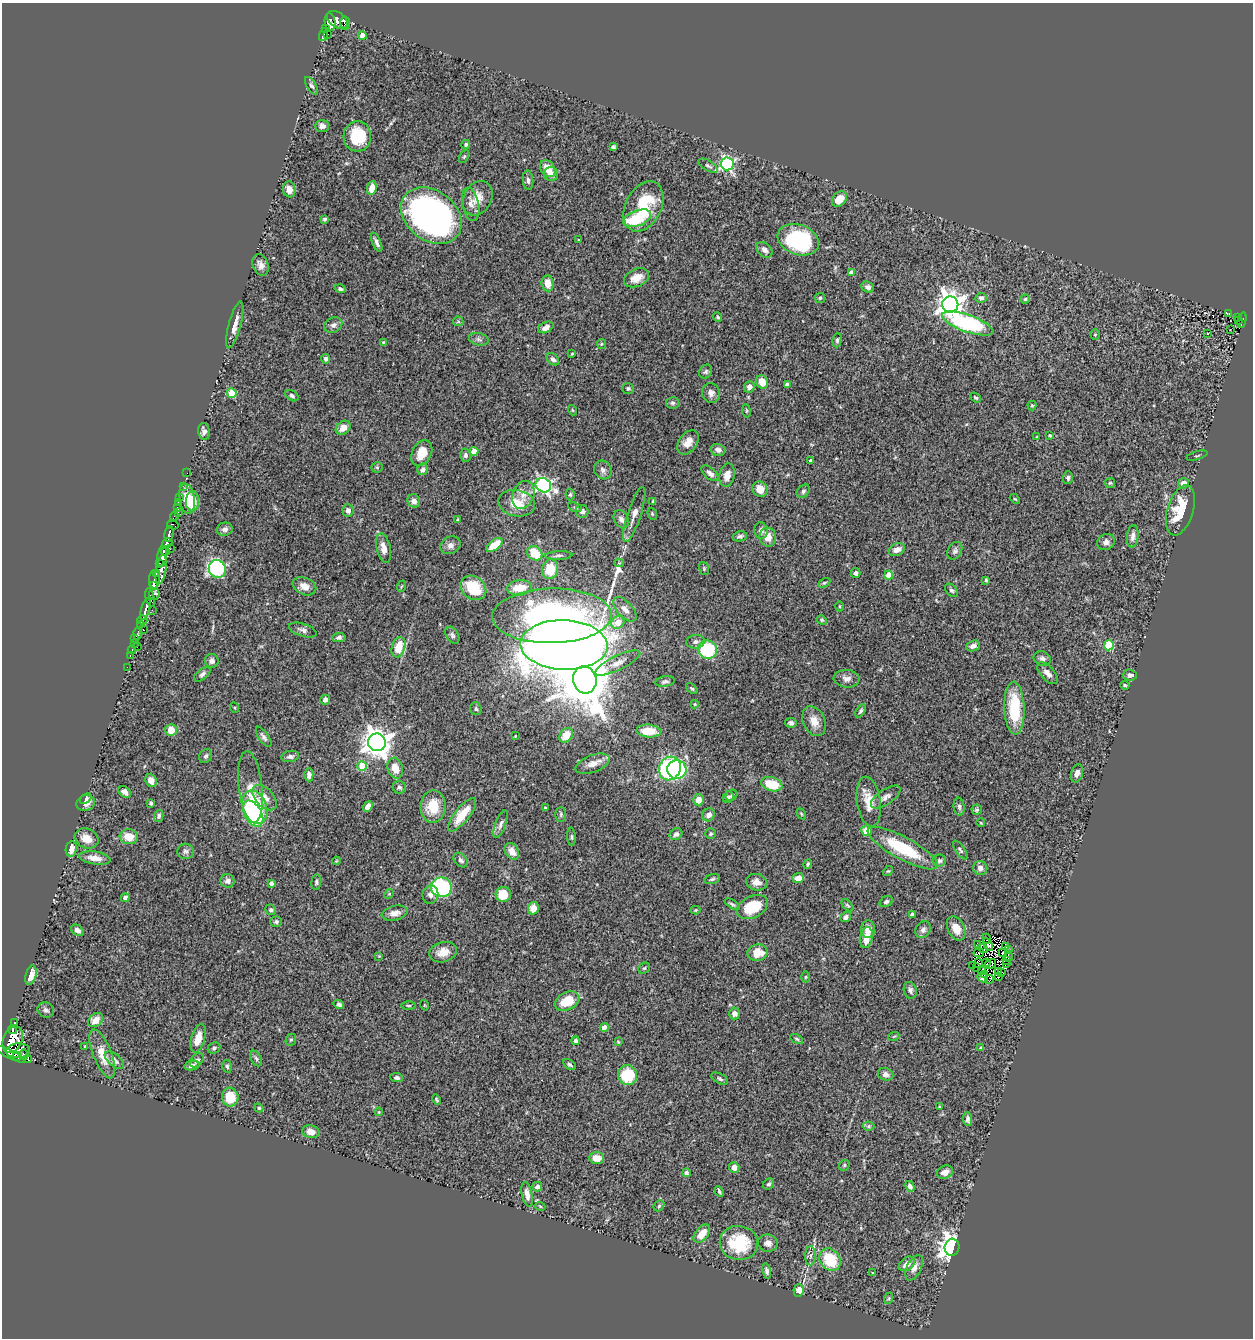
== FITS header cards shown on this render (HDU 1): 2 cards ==
NAXIS1  =                 1251
NAXIS2  =                 1336

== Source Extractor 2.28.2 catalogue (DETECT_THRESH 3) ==
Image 1251 x 1336 px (HDU 1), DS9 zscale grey, 1 PNG px = 1 image px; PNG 1255 x 1340 px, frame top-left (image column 1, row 1336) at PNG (2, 3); each listed source drawn as its Kron ellipse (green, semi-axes under 4 px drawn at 4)
Background 0.551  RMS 0.037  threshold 0.112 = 3 sigma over >= 5 px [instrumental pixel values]
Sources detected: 392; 3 with non-positive FLUX_AUTO (blend fragments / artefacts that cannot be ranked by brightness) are neither listed nor drawn; the other 389 listed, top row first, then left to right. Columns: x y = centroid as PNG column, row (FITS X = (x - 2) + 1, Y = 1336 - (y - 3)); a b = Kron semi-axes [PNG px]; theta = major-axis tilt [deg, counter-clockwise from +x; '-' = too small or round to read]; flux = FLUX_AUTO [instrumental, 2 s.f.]
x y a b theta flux
337 20 12 7 -35 340
330 22 9 5 -83 320
345 23 6 5 - 69
325 28 4 3 - 83
328 34 3 2 - 3.2
323 35 7 3 75 110
362 35 4 4 - 24
311 86 10 4 -58 5.8
322 126 7 6 - 8.4
357 136 15 14 - 94
466 144 5 4 - 5.3
613 147 4 4 - 8.6
464 156 7 4 62 3.6
727 164 6 6 - 450
708 166 11 5 -29 6.5
548 169 9 7 -55 29
551 174 7 7 - 14
528 180 10 5 -85 8
372 188 7 5 81 27
289 189 8 6 -76 17
478 198 18 14 62 35
839 199 9 6 47 34
471 204 17 8 -78 17
643 206 27 18 62 140
431 216 33 25 -38 970
637 218 14 7 21 130
324 219 3 3 - 4.3
578 240 3 2 - 1.9
798 240 21 15 -19 240
377 242 10 4 -67 9.4
764 250 9 6 -41 11
261 265 11 7 -68 15
851 273 4 4 - 28
637 278 13 8 25 29
548 283 8 6 -82 30
868 287 6 5 - 8.8
340 289 5 4 - 5.2
820 298 5 5 - 4
981 298 5 5 - 7.8
1025 299 4 4 - 3.2
950 304 8 8 - 2200
1229 314 3 2 - 2.7
718 317 5 4 - 4.1
1237 317 3 3 - 11
1239 320 4 3 - 18
1242 320 8 3 78 66
458 321 5 5 - 3
968 323 27 8 -19 320
235 325 24 6 75 24
333 325 9 7 28 10
546 327 8 5 26 14
1230 330 3 2 - 3.9
1208 333 3 3 - 20
1095 334 5 4 - 3.1
479 339 10 6 -11 7.5
837 340 7 4 84 5.3
383 342 4 3 - 2.3
601 344 5 4 - 2.8
572 354 3 2 - 2.5
326 359 5 4 - 6.4
553 359 7 5 -41 6.7
706 372 7 6 - 5.4
762 382 7 6 - 35
787 385 4 4 - 17
749 387 6 5 - 13
628 388 6 5 - 5
232 393 5 4 - 81
711 393 10 9 - 12
292 396 7 5 -34 5.9
976 398 6 3 -35 3.2
672 403 6 5 - 4.9
1032 405 5 4 - 3.2
572 410 5 3 - 2.2
746 411 6 3 -83 2.9
343 428 8 6 39 16
204 431 8 6 -83 11
1050 435 3 3 - 3.1
1037 437 4 3 - 2.2
688 442 13 9 54 22
718 450 7 5 -13 10
474 451 4 4 - 30
422 453 14 9 62 35
465 455 6 5 - 8
1197 456 11 2 17 2.4
811 461 3 3 - 6
377 467 5 5 - 3.9
423 469 6 5 - 8.9
603 470 10 8 -54 11
187 473 2 2 - 6.8
710 473 10 5 -40 11
727 475 11 7 79 20
1068 478 6 5 - 6.8
1110 483 5 5 - 3.4
1183 483 5 5 - 15
543 485 8 7 - 650
183 486 3 3 - 5.2
760 489 8 7 - 28
803 491 7 5 47 5.7
570 494 6 4 89 3.5
523 495 14 10 69 26
180 498 2 2 - 5.1
187 499 15 7 -80 52
1015 499 6 3 -43 2.9
192 501 10 6 87 31
414 501 7 6 - 12
652 501 3 2 - 1.8
178 503 3 2 - 7.4
517 503 19 13 -11 57
575 507 7 4 -21 3.9
177 508 3 3 - 31
348 510 6 5 - 12
1180 510 26 13 73 100
582 511 6 6 - 9.4
178 512 2 2 - 1.4
652 514 6 4 -69 3.3
634 515 29 6 72 23
174 516 4 3 - 97
458 519 3 3 - 2.3
621 519 9 7 -62 10
173 525 5 3 - 51
225 529 8 6 15 9.3
761 531 8 7 - 9.7
169 534 8 4 80 390
740 536 7 5 10 5.7
1133 536 11 6 82 12
768 537 9 8 - 29
1106 542 9 8 - 11
167 543 5 4 - 290
450 545 10 8 25 12
494 545 9 5 38 52
384 548 15 7 -78 23
170 549 3 2 - 28
897 549 9 6 23 15
165 551 4 3 - 330
955 551 9 7 61 7.4
535 553 8 6 -40 57
559 555 13 4 2 6.3
162 556 10 4 85 830
619 563 4 4 - 2.5
159 564 3 3 - 49
704 568 7 5 -72 3.6
161 569 15 5 81 450
217 569 9 8 - 370
550 569 9 8 - 63
856 573 5 5 - 6.7
157 574 4 2 - 30
889 575 4 4 - 37
154 579 9 5 86 36
986 580 3 3 - 4.3
824 583 6 4 30 3.3
153 585 4 3 - 130
304 586 12 8 -23 22
402 586 6 3 69 2.6
473 588 14 11 -36 76
520 588 12 7 5 46
951 590 7 5 -46 5.8
154 594 5 5 - 140
150 598 9 4 -77 86
840 606 5 3 - 2.6
146 609 11 4 74 530
625 609 15 7 -48 18
152 610 2 2 - 11
552 616 60 27 1 1300
142 620 5 4 - 270
822 620 5 4 - 3.1
618 622 7 6 - 42
141 624 3 3 - 110
143 630 3 3 - 13
303 630 14 6 -18 10
138 634 6 3 86 30
452 635 9 6 -59 7.1
339 638 7 5 6 6.7
135 639 2 2 - 4.8
696 642 9 7 6 10
134 643 3 3 - 17
564 645 43 25 -2 4800
1109 645 5 5 - 130
973 646 7 5 22 11
137 647 3 2 - 9.2
398 647 10 6 71 48
132 650 4 3 - 23
708 650 9 9 - 150
130 655 4 2 - 18
1042 658 9 7 -20 10
212 661 7 7 - 9.7
617 663 25 7 26 23
127 667 2 2 - 9.6
1047 673 13 6 -49 16
202 674 9 5 40 7.6
1130 675 7 5 -3 7.9
847 679 13 9 -4 14
585 680 13 11 -75 13000
665 681 10 5 8 6.5
1125 685 4 3 - 3.5
692 689 7 4 -40 3.8
325 700 5 4 - 9.5
695 704 4 4 - 2.3
235 708 5 3 - 2.3
1014 708 26 10 -88 120
476 709 6 5 - 5
861 711 7 4 57 5.6
814 721 15 11 -66 26
791 723 6 5 - 5.6
171 730 6 6 - 36
649 731 12 6 -4 53
566 735 8 6 53 37
515 736 3 2 - 1.8
264 737 12 5 -56 7.7
377 742 9 8 - 3200
206 756 7 6 - 6.3
290 757 9 5 9 8
593 764 18 8 21 22
362 766 5 4 - 85
395 768 10 7 -73 32
670 768 12 10 65 460
677 770 9 9 - 190
1077 773 9 6 74 13
309 775 6 4 -90 8.7
151 780 7 5 -69 19
772 784 11 7 -16 71
250 787 36 11 -83 35
399 787 7 6 - 6.2
125 792 7 5 -41 12
731 795 6 5 - 4.8
728 797 6 5 - 6.1
886 797 17 7 34 14
265 798 15 9 -48 22
86 799 6 4 39 6.4
698 800 5 5 - 27
869 802 25 11 -81 43
86 803 9 8 - 16
151 803 4 3 - 5.4
255 807 17 12 -70 300
368 807 5 4 - 22
433 807 16 12 88 66
959 807 9 5 -83 6
545 808 3 3 - 2.8
977 810 5 5 - 4.2
253 814 14 8 -60 160
561 814 7 5 -90 4.8
801 814 6 4 -59 2.9
462 815 20 7 51 55
709 815 7 6 - 13
159 816 6 4 75 5.8
981 823 4 2 - 2
500 824 15 5 69 9.3
866 831 5 5 - 44
676 834 6 5 - 8.1
711 834 5 5 - 3.7
129 837 9 7 -9 40
572 837 9 4 -86 4.7
87 838 12 9 -23 25
903 848 39 11 -28 150
71 849 8 5 81 14
960 850 11 4 -55 5.8
186 851 8 7 - 8.3
512 851 9 6 -59 25
95 858 16 6 -8 23
461 860 8 6 -48 8.4
336 861 4 3 - 2
939 861 7 6 - 6.4
808 864 5 3 - 3.2
980 868 7 6 - 11
888 871 6 3 42 2.8
798 878 6 5 - 21
712 879 8 4 16 4.9
227 881 7 6 - 11
316 882 7 5 83 5.1
756 882 10 8 -14 18
271 883 4 3 - 7.4
441 887 10 10 - 220
389 894 5 4 - 2.8
503 894 7 7 - 43
430 895 9 8 - 12
125 898 4 4 - 12
886 902 7 5 30 5.8
732 904 8 3 -32 4.6
847 905 7 4 -47 4.3
752 907 17 10 27 85
533 908 6 5 - 24
271 910 5 5 - 4.7
695 910 5 4 - 2.4
395 913 13 7 13 18
912 914 4 4 - 11
846 917 6 4 38 7.8
276 922 6 5 - 5.4
956 928 13 8 -65 29
868 929 9 7 88 21
77 930 7 5 -40 12
923 930 9 7 52 8.5
866 938 10 6 78 31
987 939 5 2 - 3.5
978 944 2 2 - 3.9
988 945 7 3 -59 2.5
1006 947 3 2 - 1.1
983 949 5 2 - 3.7
1008 950 2 2 - 3.8
443 952 14 10 16 28
757 953 10 8 10 46
979 953 5 2 - 1.3
1003 953 3 2 - 2.1
379 956 4 4 - 2
1008 957 5 3 - 1.2
1007 960 4 2 - 0.87
978 963 5 2 - 0.45
986 963 4 2 - 0.49
990 964 6 4 32 5.9
1007 964 4 2 - 5.2
973 965 2 2 - 0.8
977 967 3 2 - 2.5
644 968 6 5 - 3.4
982 970 3 2 - 2.5
998 971 3 2 - 0.23
1002 972 4 3 - 0.2
31 975 10 5 74 22
985 975 3 2 - 2.2
805 977 5 3 - 2.6
998 977 3 2 - 0.3
983 978 5 4 - 12
990 979 4 2 - 1.6
910 990 8 6 -73 8.3
567 1001 13 9 27 54
339 1004 5 4 - 7
424 1005 5 3 - 2.2
409 1006 7 3 -1 3.1
46 1010 8 7 - 8
734 1014 6 5 - 14
95 1020 8 6 41 25
14 1023 4 3 - 82
604 1028 4 4 - 29
12 1029 4 3 - 140
894 1036 5 3 - 2.3
198 1038 15 7 74 33
797 1039 7 4 -28 3.7
13 1040 14 9 64 1700
291 1040 6 5 - 3.8
575 1041 4 4 - 5
618 1042 4 3 - 2.4
85 1046 3 3 - 3.5
214 1048 6 5 - 5
981 1048 4 3 - 7.4
18 1051 12 7 4 1100
10 1054 17 4 -26 730
102 1054 26 9 -68 50
24 1055 5 4 - 210
17 1056 5 3 - 210
256 1058 8 5 -62 6.1
29 1060 4 2 - 9.1
114 1060 11 6 -40 12
197 1060 8 5 47 7.8
569 1064 7 4 -33 5.7
192 1065 8 4 12 10
227 1066 6 5 - 4.5
886 1074 8 6 -20 9.7
628 1075 10 9 - 93
397 1078 6 4 -6 5.9
720 1079 9 5 -27 5.2
230 1097 9 8 - 67
436 1099 5 3 - 3.1
939 1107 3 2 - 2.3
259 1108 4 4 - 3.4
379 1112 4 3 - 2.8
968 1119 7 4 -85 5.4
868 1126 6 4 1 4
311 1132 8 6 -11 22
597 1158 7 6 - 30
844 1165 6 5 - 3.8
734 1167 5 5 - 22
945 1172 8 6 25 16
686 1173 4 4 - 8.3
769 1184 6 5 - 5.4
910 1186 5 4 - 8.5
537 1187 5 4 - 11
719 1191 5 3 - 4.8
527 1194 12 5 -78 16
540 1206 5 3 - 2.4
659 1206 6 4 47 3.8
702 1234 10 6 51 34
739 1243 19 17 -10 120
768 1243 10 8 -7 13
952 1247 8 7 - 1600
810 1256 9 5 88 7.3
830 1260 12 10 -52 93
907 1264 9 6 37 19
914 1268 14 7 65 13
767 1271 7 4 -79 7
872 1273 3 2 - 2.9
799 1290 6 5 - 33
889 1298 6 4 71 2.9
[3 non-positive-flux detections neither listed nor drawn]